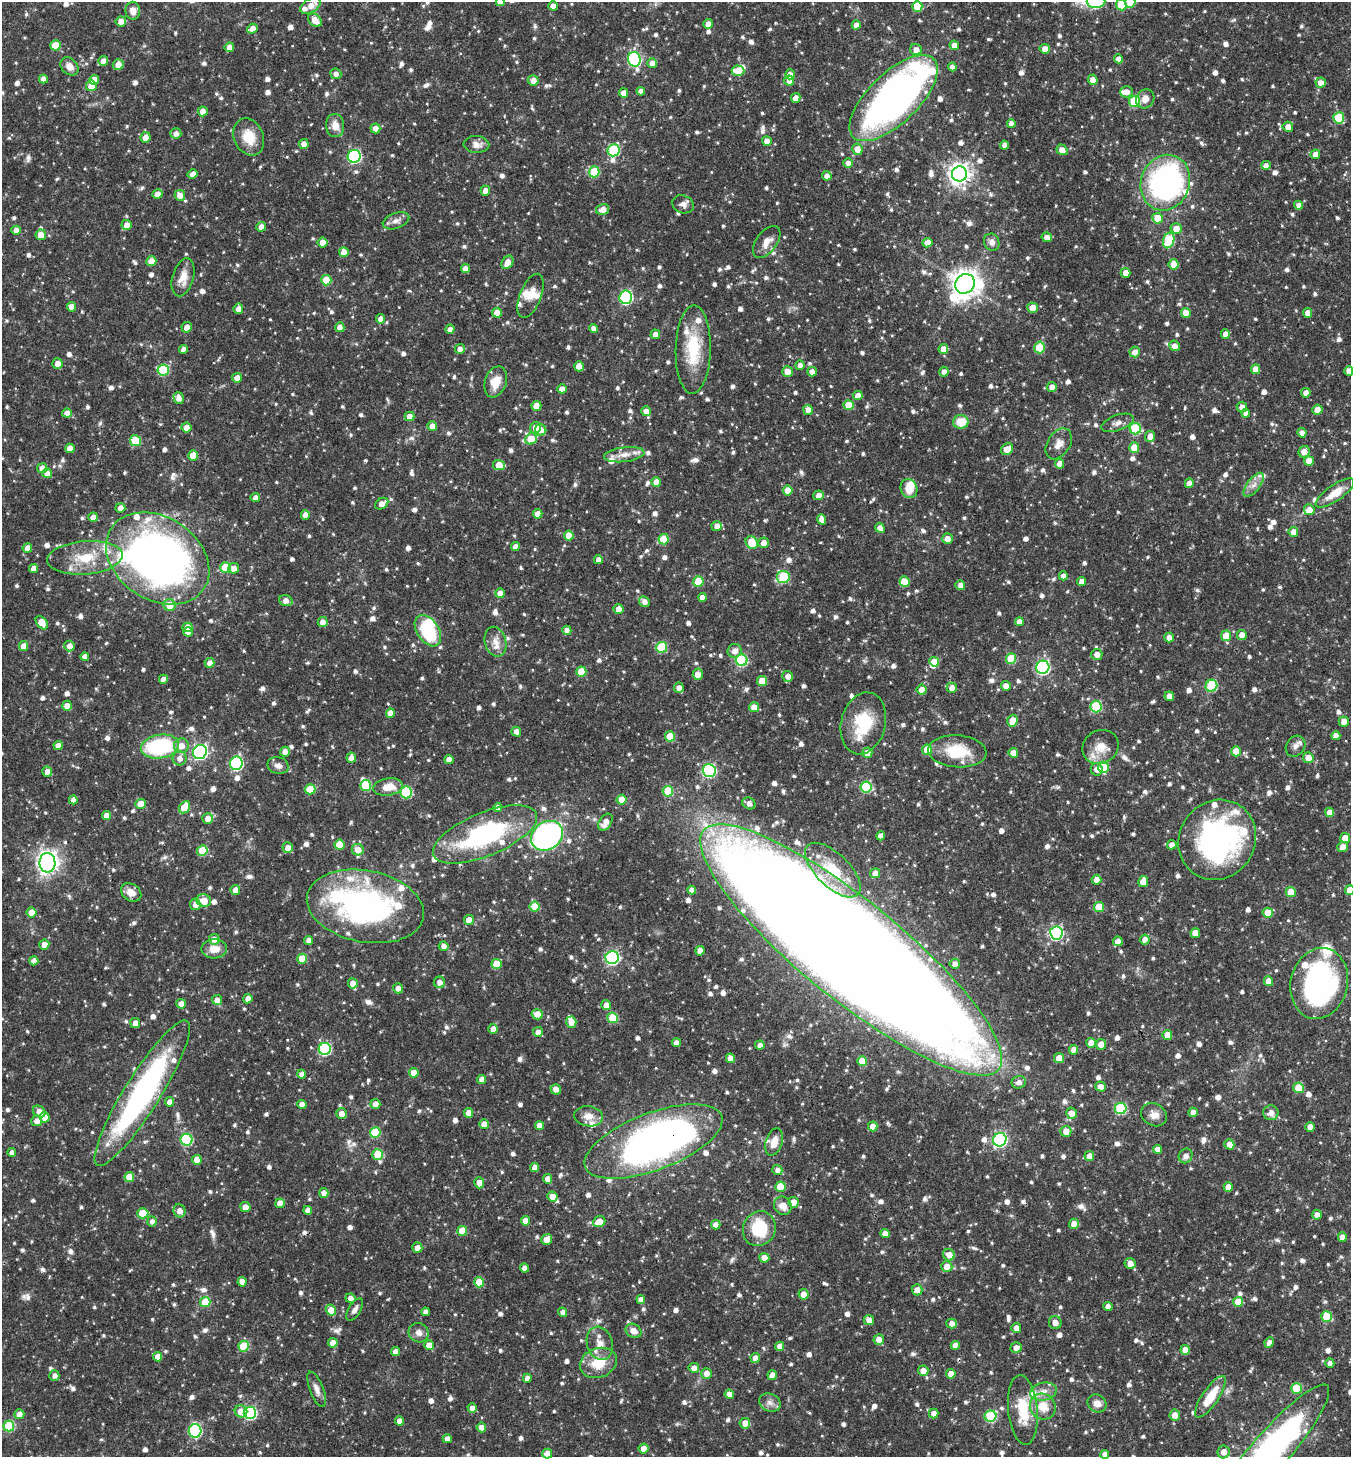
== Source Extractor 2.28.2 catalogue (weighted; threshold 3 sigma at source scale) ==
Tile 6 of 4 x 4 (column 2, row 2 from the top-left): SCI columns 1500-2848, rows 2917-4371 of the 5834 x 5828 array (HDU 1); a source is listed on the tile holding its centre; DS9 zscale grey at full resolution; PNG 1353 x 1459 px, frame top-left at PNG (2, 2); each listed source drawn as its Kron ellipse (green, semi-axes under 4 px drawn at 4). Shown black and unused: <1% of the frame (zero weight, under 3 of 4 exposures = <1% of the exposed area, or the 3 px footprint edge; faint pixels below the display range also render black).
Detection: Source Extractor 2.28.2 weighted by HDU 2 'WHT'; one run over the whole footprint, this tile lists its part. Background 0.0593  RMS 0.0034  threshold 0.0151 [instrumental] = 3 sigma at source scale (4.5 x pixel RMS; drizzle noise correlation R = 1.50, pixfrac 1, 0.05/0.05 arcsec/px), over >= 5 px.
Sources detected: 1308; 14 inside a brighter object's white glare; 2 cosmic-ray / hot-pixel residue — neither listed nor drawn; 49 inside a brighter listed object's ellipse — not listed separately; of the other 1243, all 500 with FLUX_AUTO >= 1.79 (the completeness limit of this list) listed and drawn (743 fainter detections not listed), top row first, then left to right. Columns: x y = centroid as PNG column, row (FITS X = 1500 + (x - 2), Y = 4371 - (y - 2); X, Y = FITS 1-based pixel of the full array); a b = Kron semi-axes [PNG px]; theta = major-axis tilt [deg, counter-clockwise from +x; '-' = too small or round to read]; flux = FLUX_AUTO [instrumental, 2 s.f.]
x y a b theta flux
500 2 4 4 - 2.7
1096 2 9 6 2 38
1130 2 5 5 - 8.2
1121 5 5 5 - 9.9
311 6 11 6 30 3.4
553 6 5 4 - 2.1
917 6 5 5 - 12
133 11 9 7 -86 2.9
315 20 8 5 -42 4.4
121 21 5 5 - 2.6
708 24 5 4 - 2
856 25 4 4 - 2.5
252 29 5 5 - 2.6
55 45 5 5 - 7.4
954 45 5 4 - 2.8
229 47 5 4 - 2.6
1045 49 5 4 - 2.7
916 50 6 5 - 2.6
634 59 7 6 - 47
1119 59 4 4 - 2.5
103 61 5 5 - 2.2
652 63 5 5 - 2.1
118 64 5 5 - 3.1
69 66 10 8 -46 2.9
952 67 4 4 - 1.8
738 71 6 5 - 6.6
336 74 5 5 - 1.8
790 74 5 5 - 2.5
43 79 4 4 - 2.6
94 80 5 4 - 3.2
533 80 5 5 - 2.6
1093 80 5 5 - 2.7
789 81 5 5 - 2.7
1321 83 5 5 - 2.7
91 86 5 5 - 4.7
641 91 4 4 - 2.3
1127 92 6 5 - 2.5
624 93 5 4 - 3.2
796 98 5 4 - 2.2
894 98 56 25 44 180
1145 99 10 9 - 2.5
1134 101 5 5 - 22
203 111 5 5 - 2.7
1339 118 5 5 - 17
1011 124 4 4 - 2.5
335 125 11 9 -83 3.6
1288 127 5 5 - 2.7
375 128 5 5 - 2.7
176 133 5 5 - 1.9
145 137 5 5 - 3.3
249 137 19 14 -66 8.5
767 141 5 4 - 3
304 144 5 5 - 2.3
476 144 13 8 -2 2.7
1004 145 4 4 - 2.1
857 149 6 5 - 3.1
613 150 6 6 - 30
1062 150 6 5 - 2.6
1315 154 5 5 - 2.5
354 156 6 6 - 50
848 163 5 5 - 1.8
1266 165 4 4 - 1.9
594 172 5 5 - 15
193 174 5 4 - 2.1
959 174 7 7 - 240
827 176 5 4 - 2
1165 183 28 24 70 98
485 191 5 5 - 2.7
158 194 5 4 - 2.6
180 195 5 5 - 2.8
683 204 11 9 -21 2
1299 205 4 4 - 2.2
603 210 6 5 - 3.1
1158 218 5 5 - 6
396 221 14 7 19 2.2
127 225 5 5 - 2.5
261 227 5 5 - 2.4
1176 229 5 5 - 4.1
16 230 4 4 - 2.4
41 235 5 5 - 3.6
1047 237 5 4 - 2.3
1169 240 8 5 72 23
323 242 5 5 - 3.1
767 242 18 10 53 3.8
992 242 9 7 -63 1.9
927 243 5 4 - 3.2
344 252 5 5 - 4.1
151 261 5 5 - 2.8
507 262 7 5 55 3.5
1174 264 5 5 - 6.1
465 269 4 4 - 2.1
1126 273 5 5 - 2.7
183 277 19 10 75 4.7
326 280 5 5 - 10
965 284 10 9 - 500
530 296 23 10 69 4.5
626 297 7 6 - 46
71 307 5 4 - 2.8
1032 308 5 5 - 4.4
238 309 5 5 - 2.4
497 313 5 5 - 3.5
1186 313 5 5 - 3.7
1308 313 5 4 - 2.8
380 319 4 4 - 2.4
187 327 5 5 - 2.9
340 327 5 4 - 2.9
594 328 4 4 - 2.4
450 329 4 4 - 1.8
655 334 5 4 - 2.5
1225 334 5 4 - 2.6
1175 346 5 5 - 2
1039 347 6 5 - 11
183 349 4 4 - 1.9
460 349 5 4 - 1.9
943 349 5 4 - 3.2
693 350 44 17 89 16
1135 352 5 5 - 2.8
57 363 5 5 - 2.6
800 365 5 4 - 2
579 366 5 5 - 3.1
1256 369 5 4 - 4.1
163 370 6 5 - 20
1349 371 5 4 - 2.7
787 372 5 5 - 3.1
812 372 5 5 - 2.1
944 372 5 4 - 1.9
237 378 5 4 - 2.8
496 382 16 10 71 5.6
1052 387 5 5 - 2.2
562 389 5 4 - 2.8
1306 393 5 5 - 2.4
858 396 4 4 - 3.5
179 398 6 5 - 2.5
849 405 5 5 - 7
536 406 5 5 - 4.4
1242 407 5 5 - 1.9
808 410 5 4 - 2.2
1317 410 5 5 - 3
646 411 5 5 - 3.1
67 413 5 4 - 2.9
1246 413 4 4 - 1.8
410 416 5 5 - 2.9
961 422 8 7 - 7.2
1117 423 17 7 20 2.1
432 426 5 4 - 3.6
186 427 5 5 - 2.8
536 428 6 5 - 4.4
1135 429 6 5 - 21
541 430 5 5 - 2.6
1302 433 5 4 - 1.9
1150 436 5 5 - 2.7
531 439 6 5 - 8
135 441 5 5 - 13
1059 444 17 11 57 3.3
70 448 5 4 - 3.4
1134 448 5 5 - 7.6
1007 449 6 5 - 4
1304 452 6 5 - 3.4
624 455 20 7 7 3.3
193 456 5 5 - 5.4
1309 461 5 5 - 5.3
1059 464 5 4 - 2.8
499 465 6 5 - 6.5
42 468 5 5 - 2.8
47 473 5 5 - 2.5
656 482 5 5 - 4
1189 483 5 4 - 2.3
1254 485 14 6 52 2.4
909 488 9 8 - 4.9
788 491 5 5 - 5.9
1335 493 23 8 34 5.6
819 495 5 5 - 2.5
255 498 4 4 - 2.4
382 504 7 5 34 3
120 508 5 5 - 2.6
1309 510 5 5 - 2.8
538 514 5 4 - 3.2
305 515 4 4 - 2.7
93 517 5 4 - 2.2
822 519 5 4 - 2.7
717 526 5 5 - 2.5
880 528 5 4 - 3.4
1293 532 5 4 - 3
569 536 5 5 - 5.7
664 539 5 5 - 9.7
947 539 5 5 - 2.6
752 543 7 5 -55 9.4
764 543 5 5 - 2.6
515 547 4 4 - 2.6
27 548 5 4 - 2.2
85 558 38 16 5 14
158 558 55 41 -33 230
598 560 4 4 - 1.9
225 567 5 5 - 11
34 568 4 4 - 3
234 568 5 5 - 2.3
1063 576 4 4 - 2
783 577 6 6 - 22
698 581 5 5 - 9.9
904 581 5 5 - 7.9
1082 581 4 4 - 2.6
960 585 5 5 - 1.9
500 593 5 4 - 2.7
702 597 4 4 - 2.3
286 601 7 5 -18 2.5
644 602 6 5 - 1.9
169 605 6 6 - 4.7
618 609 5 5 - 2.7
323 622 5 5 - 2.7
1019 622 4 4 - 2.8
42 623 7 5 -52 5.1
187 627 5 4 - 3.3
567 630 4 4 - 2.6
428 631 17 11 -56 21
188 632 5 4 - 3.2
1242 635 5 5 - 3.1
1226 636 5 5 - 5.5
1169 637 5 5 - 2.3
495 642 15 10 -76 3.6
23 646 5 5 - 3.3
69 646 5 5 - 2.6
662 647 5 5 - 16
734 651 7 6 - 2.4
1097 654 5 5 - 2.7
85 656 4 4 - 2
1011 659 5 5 - 14
742 660 6 6 - 29
934 662 5 4 - 5.7
210 663 5 4 - 2
1043 667 6 6 - 57
581 672 5 5 - 9.5
698 674 6 5 - 3.5
788 676 5 5 - 2.4
163 679 4 4 - 2.6
762 681 5 5 - 5.1
1006 686 5 4 - 2.6
1211 686 6 5 - 22
679 688 5 5 - 2.1
952 688 5 5 - 2.7
922 690 5 5 - 2.7
1169 696 5 4 - 2.7
67 706 5 5 - 2.9
754 707 5 5 - 3.3
1096 707 6 5 - 20
390 713 4 4 - 3.3
1012 721 6 5 - 5.1
1344 722 5 5 - 2.7
863 723 31 22 76 17
516 732 5 4 - 2
670 736 5 5 - 7.8
1336 736 4 4 - 2.6
58 746 5 4 - 2.4
160 746 19 12 9 35
181 746 7 7 - 3.5
1295 746 11 9 54 1.9
1101 747 18 16 30 5.6
927 750 5 5 - 6.9
957 751 29 16 -4 14
1236 751 5 5 - 5.6
200 752 7 6 - 69
285 752 5 5 - 2.3
867 753 5 5 - 3.2
1013 753 5 5 - 3.7
180 758 7 7 - 2.6
351 758 5 4 - 2.5
1308 758 5 5 - 3.3
449 759 4 4 - 2.6
236 763 7 6 - 43
278 766 11 8 -14 2
1103 767 5 5 - 14
1097 769 6 6 - 2.3
709 770 6 6 - 51
47 772 5 5 - 2.8
366 785 5 5 - 17
388 787 15 8 9 5.9
866 787 6 5 - 23
310 789 5 5 - 8.4
668 791 5 5 - 11
406 792 6 5 - 24
73 800 4 4 - 2.5
622 800 5 5 - 6
749 803 7 5 -32 2.1
141 804 5 5 - 4.9
184 807 6 5 - 8.5
498 807 4 4 - 1.9
1330 812 4 4 - 3.1
106 816 4 4 - 2.9
208 819 5 5 - 2.9
605 822 9 6 57 3.1
485 834 55 21 22 51
547 836 17 14 35 96
881 836 4 4 - 2.4
1345 838 5 5 - 4
1217 840 41 38 55 86
339 845 5 5 - 7
1172 845 5 4 - 1.9
1343 847 5 5 - 3.9
288 848 5 5 - 2.8
358 850 6 5 - 3.9
202 851 5 5 - 9.7
47 863 10 8 -89 240
833 870 35 16 -44 14
875 873 5 5 - 2.6
1096 880 5 5 - 2.9
1143 882 5 5 - 5.3
235 890 5 5 - 2.8
692 890 4 4 - 2
1350 890 5 5 - 4
131 892 11 8 -34 3.3
1291 892 5 5 - 6.9
204 901 7 6 - 4.6
195 904 6 5 - 2.4
365 906 59 36 -11 88
535 907 5 5 - 9.4
1099 907 5 5 - 7.1
32 912 5 5 - 3.7
1268 913 5 5 - 6.2
469 920 5 5 - 3.5
1056 933 6 6 - 49
1195 933 5 5 - 3.5
214 939 5 5 - 2.8
1145 940 5 5 - 2.4
309 941 4 4 - 2.5
1118 941 5 5 - 2.5
44 944 5 5 - 2.7
444 946 5 5 - 2
214 949 13 9 3 4
851 950 190 49 -39 2600
700 951 4 4 - 3
612 958 6 6 - 65
302 959 5 5 - 8.2
34 961 4 4 - 2.8
496 964 5 5 - 6.7
955 964 5 5 - 2.3
1268 981 5 4 - 2.9
439 982 6 5 - 2.2
353 983 5 5 - 3
1319 983 36 28 77 79
398 988 5 5 - 2.7
248 999 5 4 - 2.7
217 1000 5 5 - 2.6
181 1004 5 4 - 3
606 1005 5 5 - 2.8
537 1014 5 5 - 3.6
613 1018 5 5 - 14
571 1022 5 5 - 3.2
135 1023 5 5 - 2.2
493 1029 5 5 - 2.9
538 1032 5 5 - 2.2
1167 1035 5 4 - 3.7
676 1043 4 4 - 2.5
1091 1043 5 5 - 3.7
1101 1044 5 5 - 3.9
760 1045 4 4 - 1.9
325 1049 6 6 - 36
1073 1050 4 4 - 2.5
730 1058 5 4 - 2.6
1059 1058 5 5 - 4.7
862 1061 5 5 - 6.8
414 1073 5 5 - 4.9
302 1074 4 4 - 2
482 1079 4 4 - 2.8
1019 1082 7 6 - 1.9
1101 1087 5 5 - 2.6
1299 1088 5 5 - 12
556 1089 5 5 - 2.4
142 1093 85 17 58 92
169 1102 4 4 - 2.5
302 1104 4 4 - 3.3
375 1104 5 5 - 2.8
1121 1108 6 5 - 25
39 1112 7 5 -41 3.1
1193 1112 4 4 - 2.6
341 1113 6 5 - 3.1
468 1113 5 4 - 3.4
1072 1113 5 5 - 2.7
1271 1113 7 7 - 2.5
1154 1115 13 11 -30 2.9
588 1116 14 10 -7 3.5
45 1117 5 5 - 3
37 1121 5 5 - 2.2
484 1124 5 4 - 3
539 1125 4 4 - 2.6
873 1126 5 4 - 3.9
1310 1127 5 5 - 3.5
1066 1131 5 5 - 3.7
375 1132 5 5 - 15
187 1140 6 6 - 29
1000 1140 7 6 - 64
653 1141 73 28 21 200
774 1142 14 8 72 4.7
1229 1144 5 5 - 3.2
1157 1149 4 4 - 2.4
12 1153 4 4 - 2
378 1154 5 5 - 11
1089 1156 5 5 - 2.5
1186 1156 7 6 - 2.1
197 1160 5 5 - 4.5
534 1167 4 4 - 2.5
777 1170 5 5 - 2.2
129 1177 5 5 - 6
548 1179 5 4 - 2.6
479 1183 5 4 - 3
780 1187 5 5 - 9.5
1228 1187 4 4 - 2.8
324 1193 5 4 - 2.4
552 1197 5 5 - 3.7
794 1202 5 5 - 3
280 1203 5 5 - 3.7
783 1206 9 8 - 3.5
245 1207 5 5 - 2.8
308 1210 4 4 - 2.6
180 1211 6 6 - 3
143 1213 6 5 - 9.5
1317 1215 5 4 - 2
152 1221 5 5 - 1.9
525 1221 4 4 - 3.2
599 1222 6 5 - 4.7
1074 1224 5 5 - 3.5
716 1225 5 4 - 2.6
759 1229 18 16 61 18
462 1231 5 5 - 7.6
885 1234 5 4 - 3.5
1342 1237 5 4 - 2.5
546 1239 5 5 - 3.4
417 1248 5 5 - 2.5
949 1255 6 5 - 3.2
764 1258 5 5 - 3.3
1130 1264 6 5 - 3
947 1267 5 5 - 3.3
524 1268 4 4 - 2.2
242 1282 4 4 - 2.6
479 1282 5 5 - 8.7
917 1290 5 5 - 2.2
804 1294 5 5 - 3.5
350 1298 5 4 - 1.8
641 1299 4 4 - 2.3
205 1302 5 5 - 10
1238 1302 5 5 - 6.2
1108 1307 4 4 - 2.8
331 1310 6 5 - 6.2
355 1310 13 6 59 1.8
426 1312 4 4 - 2.1
562 1312 5 4 - 1.8
1326 1317 5 5 - 11
869 1320 5 5 - 2.5
1055 1322 6 6 - 2.3
952 1323 5 5 - 2.5
1016 1328 5 5 - 1.9
634 1331 8 6 -33 2.7
419 1333 10 9 - 2.2
879 1339 5 5 - 2.8
1269 1342 5 4 - 1.8
333 1343 5 4 - 3.7
600 1343 17 12 -72 4
429 1345 5 5 - 4.5
955 1345 4 4 - 2.6
244 1346 5 5 - 11
779 1346 4 4 - 2.9
1016 1348 5 5 - 2.4
1185 1350 5 5 - 3.6
395 1352 4 4 - 2.7
157 1357 4 4 - 2.9
755 1358 5 4 - 2.7
598 1363 19 14 20 8.9
1330 1363 4 4 - 2.2
694 1368 5 5 - 2.4
923 1371 5 5 - 3.3
706 1373 5 5 - 2.6
951 1374 5 4 - 4
772 1375 5 4 - 3
54 1376 5 5 - 1.8
527 1378 4 4 - 2.1
1296 1388 5 5 - 14
317 1389 19 7 -69 2.4
1044 1391 13 8 13 2.9
729 1394 4 4 - 2.9
1210 1397 24 8 56 9.1
770 1403 11 8 -24 2
1097 1403 10 8 -33 2.9
1043 1406 13 12 - 6.6
472 1408 4 4 - 2.2
1023 1410 35 14 -85 12
241 1411 6 6 - 4.5
250 1413 6 6 - 44
934 1413 5 5 - 2.3
19 1414 5 5 - 2.8
1175 1415 5 5 - 3.5
990 1416 6 5 - 24
399 1421 4 4 - 2.9
745 1423 5 5 - 3.1
9 1426 5 5 - 16
481 1427 5 5 - 2.7
195 1431 7 6 - 41
447 1439 4 4 - 2.2
644 1448 5 5 - 3.6
1224 1452 6 6 - 3.1
1270 1452 87 19 49 130
547 1454 5 5 - 5
1105 1454 4 4 - 2.6
Overlapping masked pixels (flux is a lower limit): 7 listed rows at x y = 158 558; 365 906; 851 950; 1319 983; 142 1093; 653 1141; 1270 1452
Isophote crosses this tile's border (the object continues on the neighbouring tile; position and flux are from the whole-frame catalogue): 11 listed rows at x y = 500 2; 1096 2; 1130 2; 1121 5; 917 6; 1349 371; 1350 890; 1319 983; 1270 1452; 547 1454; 1105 1454